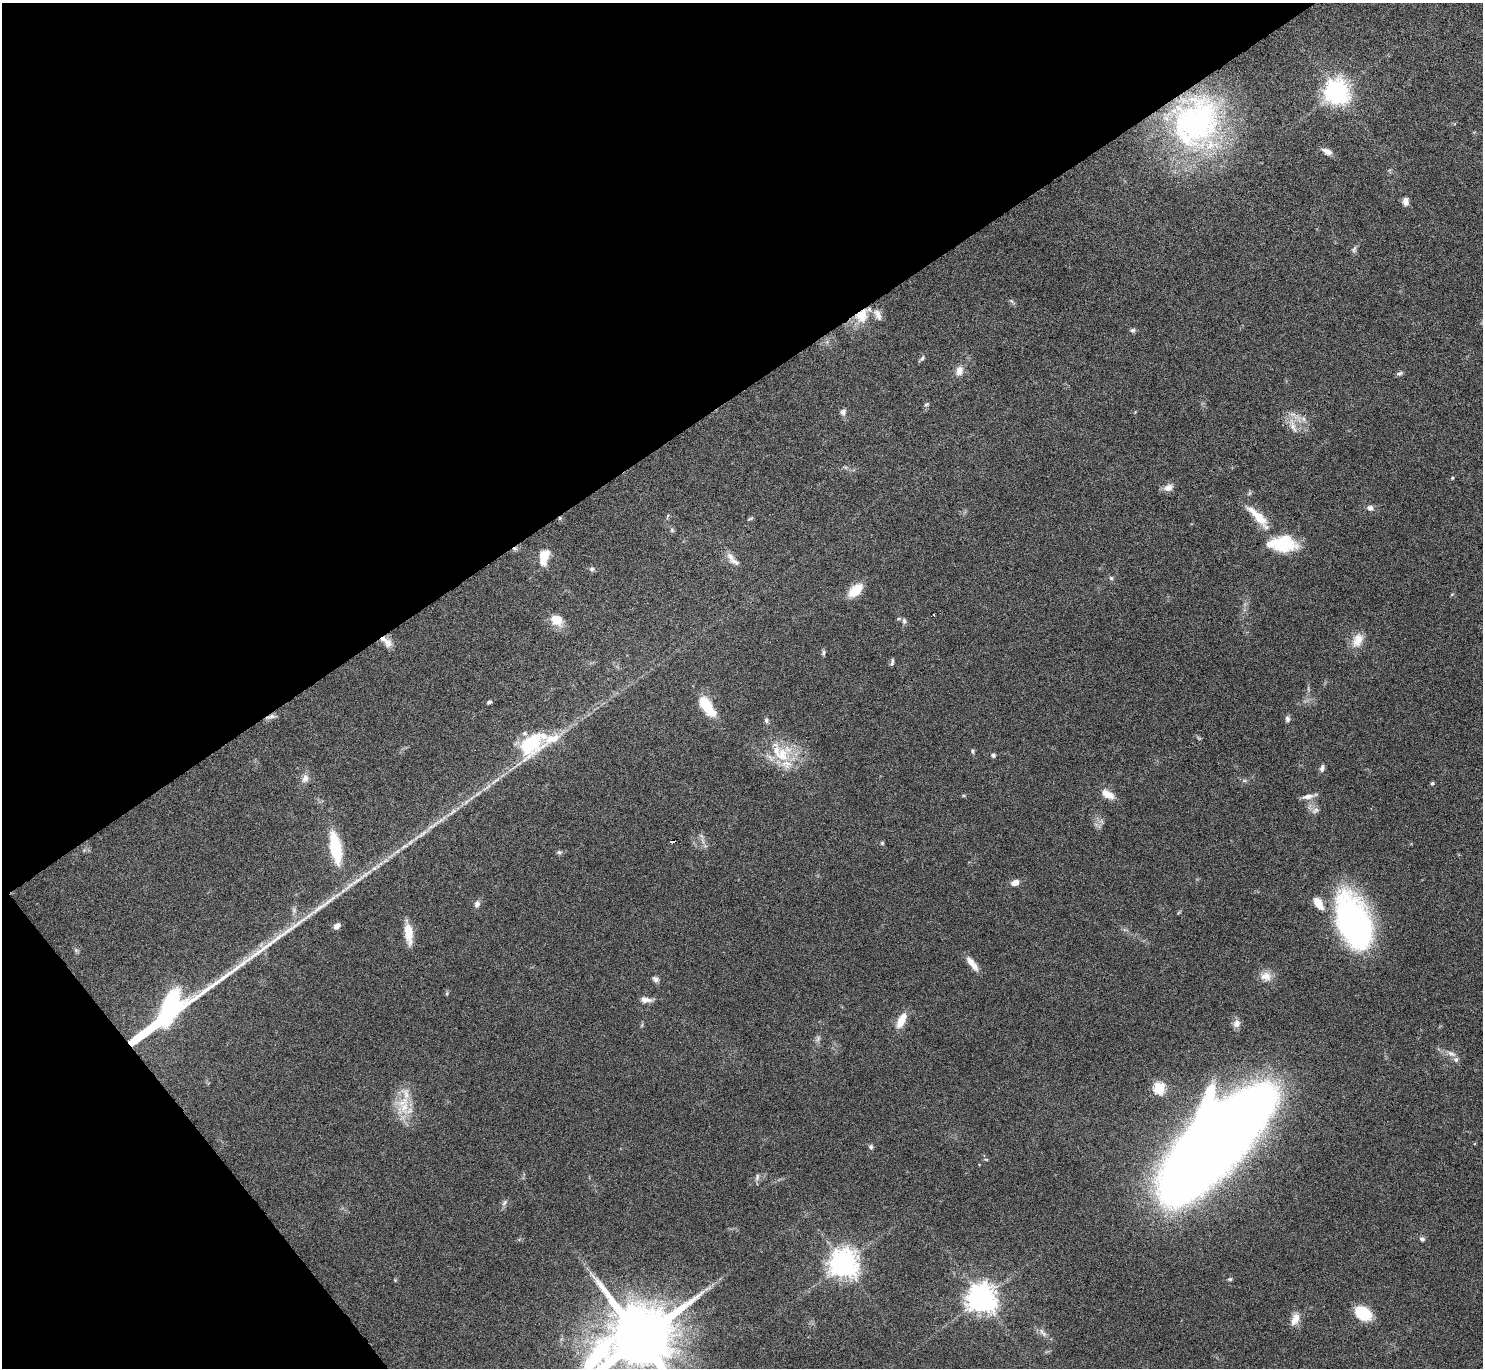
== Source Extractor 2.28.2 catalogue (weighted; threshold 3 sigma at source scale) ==
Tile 5 of 4 x 4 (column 1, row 2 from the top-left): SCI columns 1-1481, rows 2893-4258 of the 5928 x 5923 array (HDU 1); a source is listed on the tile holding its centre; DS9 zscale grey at full resolution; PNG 1485 x 1370 px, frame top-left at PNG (2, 3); no overlay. Shown black and unused: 34% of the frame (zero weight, under 4 of 8 exposures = <1% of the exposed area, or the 3 px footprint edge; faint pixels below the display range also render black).
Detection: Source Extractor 2.28.2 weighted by HDU 2 'WHT'; one run over the whole footprint, this tile lists its part. Background 0.0656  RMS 0.005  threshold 0.0205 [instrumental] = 3 sigma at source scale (4.09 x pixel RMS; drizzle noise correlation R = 1.36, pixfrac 0.8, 0.05/0.05 arcsec/px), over >= 5 px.
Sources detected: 104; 3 cosmic-ray / hot-pixel residue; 1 long thin detection or spike segment (spike, bleed or trail) — not listed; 9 inside a brighter listed object's ellipse — not listed separately; the other 91 listed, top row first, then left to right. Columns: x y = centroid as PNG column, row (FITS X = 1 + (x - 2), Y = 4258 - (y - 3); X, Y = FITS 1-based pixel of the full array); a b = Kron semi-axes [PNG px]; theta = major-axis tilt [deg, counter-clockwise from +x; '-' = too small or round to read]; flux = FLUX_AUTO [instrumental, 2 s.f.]
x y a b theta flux
1337 92 8 8 - 410
1196 123 65 53 63 120
1327 151 13 7 -24 2.8
1405 201 9 6 -87 2.5
1354 249 10 6 53 1.2
1011 301 7 4 -46 0.83
862 316 20 16 59 10
1132 330 7 6 - 1.1
922 358 11 4 48 1
959 370 12 9 80 3.7
1400 373 9 5 18 1.1
926 404 6 5 - 0.78
843 412 9 7 82 1.8
1303 419 8 6 -69 1.8
1293 427 20 8 -66 4.7
1452 478 4 4 - 0.55
1168 488 13 8 23 3.1
1370 508 9 7 -15 2
667 516 8 2 69 0.55
1258 517 36 9 -46 12
560 518 5 5 - 0.71
750 518 8 3 19 0.63
672 530 6 5 - 0.83
1282 545 31 19 -1 22
730 556 14 8 -42 3
544 557 19 10 79 8
592 569 7 6 - 1.1
1111 578 5 5 - 0.8
855 590 16 9 43 11
1452 594 6 3 19 0.42
933 614 3 3 - 1.8
556 620 14 11 -30 7.7
904 621 9 5 -76 1.2
1358 640 21 13 64 6.3
387 642 15 9 -50 4
823 653 8 5 74 0.92
892 662 9 4 80 1
489 702 5 4 - 0.92
707 706 20 9 -55 20
270 717 15 5 18 2
1287 719 8 6 -84 1.3
766 720 8 5 -76 0.97
532 744 41 25 45 28
973 751 6 5 - 0.78
781 755 23 20 -88 16
993 755 5 4 - 1.4
1322 768 9 5 74 1.6
305 778 10 8 72 2.9
495 781 19 4 37 2.7
1432 783 5 4 - 0.7
1107 794 17 8 -29 5.6
1308 797 17 6 11 2.7
1315 810 12 7 39 2
421 835 29 5 34 5
702 841 10 3 -69 1.3
882 843 5 5 - 0.6
335 848 28 10 -80 28
559 852 7 6 - 1
356 881 25 5 33 4.7
1015 883 9 6 21 3.2
1318 903 15 8 -59 6.6
477 904 9 7 72 1.9
1354 922 53 28 -68 140
337 926 8 6 39 2.1
408 932 23 8 -83 9.7
76 950 7 5 -45 0.85
972 964 19 7 -52 4.8
1266 976 15 13 1 4.7
656 979 9 7 -26 1.6
447 993 6 4 72 0.57
646 1000 15 7 -4 2.9
901 1020 19 8 64 7.5
1237 1023 11 9 77 2.6
818 1039 9 6 64 1.4
1451 1054 13 7 -22 2.5
1159 1088 6 6 - 41
404 1107 26 13 49 10
1214 1140 106 38 46 1300
871 1147 7 5 -67 1.1
986 1159 6 3 -2 0.48
757 1177 11 5 73 1.4
504 1203 9 6 58 1.4
1422 1239 6 5 - 1.3
844 1263 9 9 - 610
1230 1279 6 5 - 0.71
395 1280 4 4 - 0.45
982 1298 9 9 - 660
1363 1313 15 11 -34 18
1295 1319 17 9 68 4.3
1043 1332 15 6 -48 2.4
640 1339 21 17 28 6100
Overlapping masked pixels (flux is a lower limit): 5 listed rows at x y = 1196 123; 862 316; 560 518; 387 642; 270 717
Isophote crosses this tile's border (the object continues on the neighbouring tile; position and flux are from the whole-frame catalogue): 1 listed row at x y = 640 1339